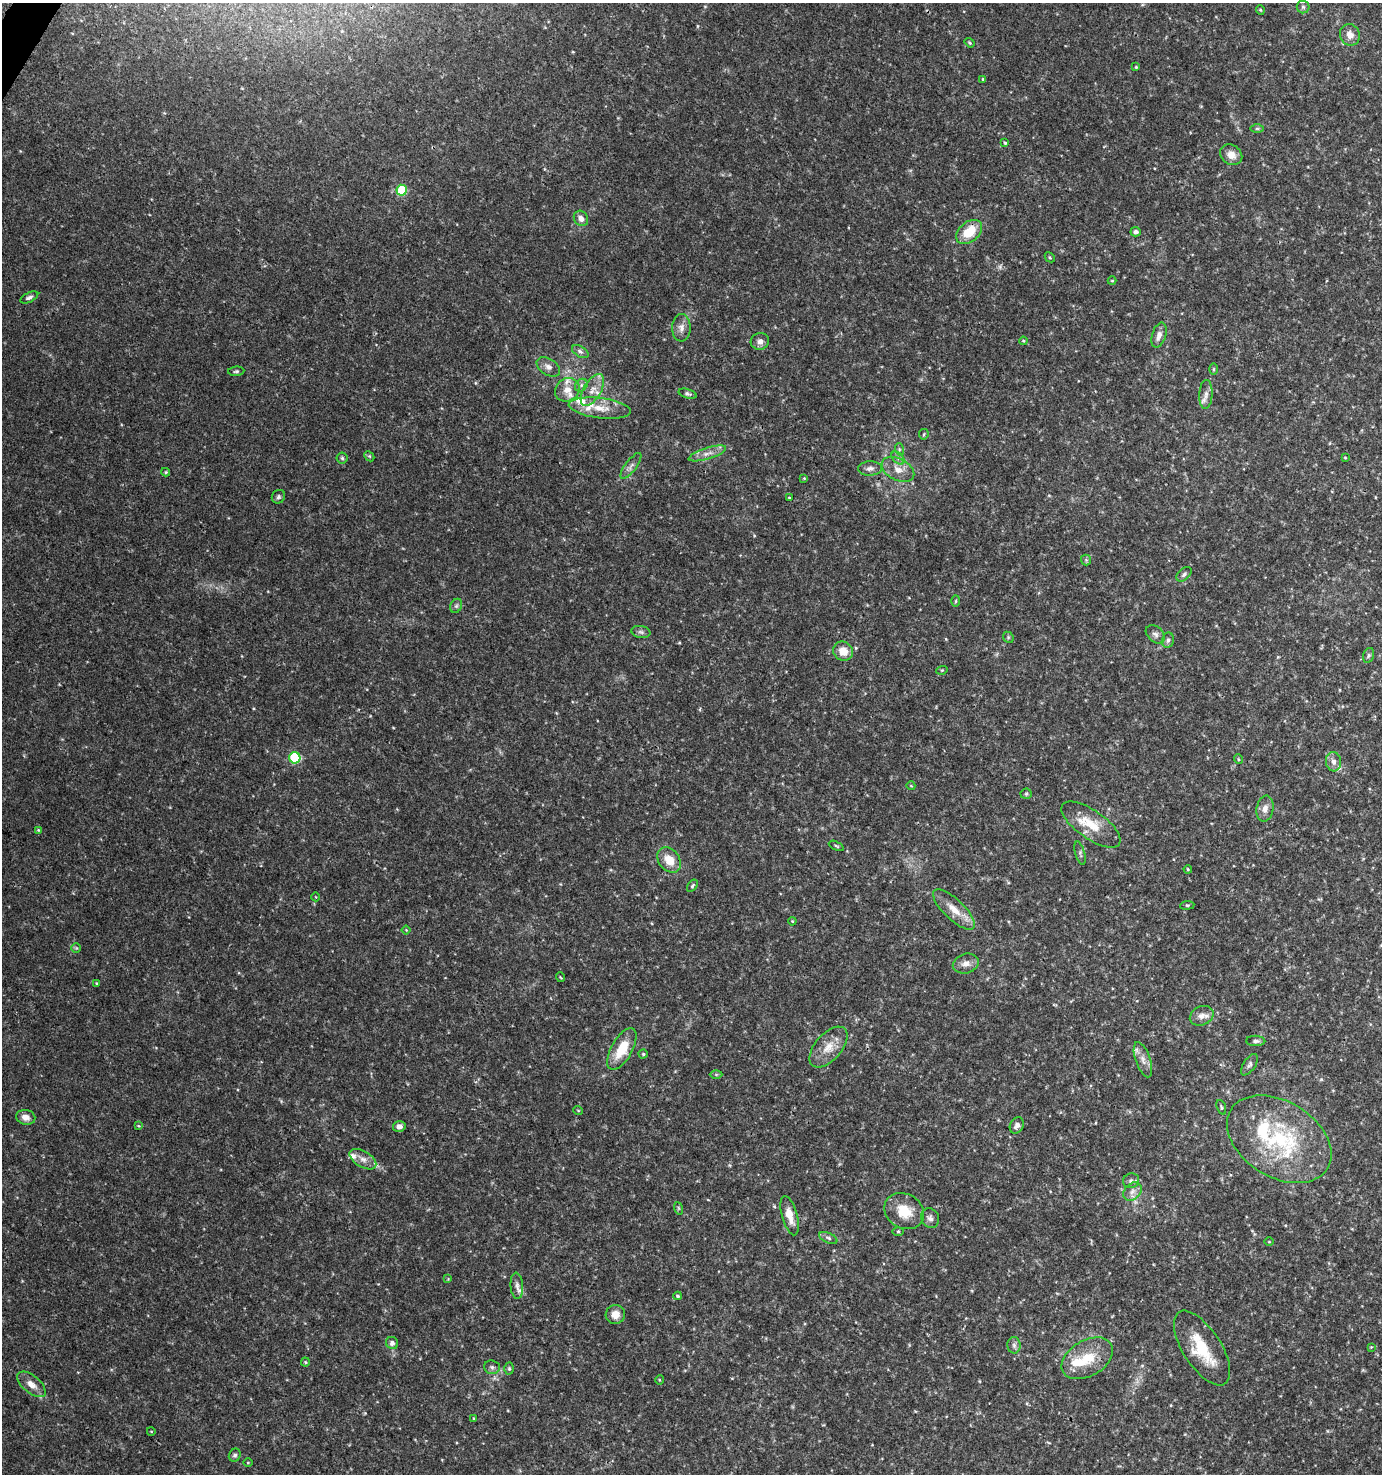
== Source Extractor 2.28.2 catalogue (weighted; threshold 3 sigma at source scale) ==
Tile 11 of 4 x 4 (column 3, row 3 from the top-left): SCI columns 2952-4331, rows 1484-2955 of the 5968 x 5903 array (HDU 1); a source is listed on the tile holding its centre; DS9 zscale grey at full resolution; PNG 1384 x 1476 px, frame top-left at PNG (2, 3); each listed source drawn as its Kron ellipse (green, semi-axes under 4 px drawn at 4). Shown black and unused: <1% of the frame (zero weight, under 3 of 4 exposures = <1% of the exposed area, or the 3 px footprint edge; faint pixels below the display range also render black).
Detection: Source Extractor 2.28.2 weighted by HDU 2 'WHT'; one run over the whole footprint, this tile lists its part. Background 0.0464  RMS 0.0043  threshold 0.0191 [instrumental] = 3 sigma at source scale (4.5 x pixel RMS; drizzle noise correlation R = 1.50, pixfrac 1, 0.0396/0.0396 arcsec/px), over >= 5 px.
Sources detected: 130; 1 too faint to see at this stretch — neither listed nor drawn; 9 inside a brighter listed object's ellipse — not listed separately; the other 120 listed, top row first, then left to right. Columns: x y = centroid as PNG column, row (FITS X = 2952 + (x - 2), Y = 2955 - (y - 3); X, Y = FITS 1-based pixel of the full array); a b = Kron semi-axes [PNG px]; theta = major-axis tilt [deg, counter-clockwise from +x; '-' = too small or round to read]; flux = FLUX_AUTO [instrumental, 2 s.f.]
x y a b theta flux
1303 7 6 6 - 0.97
1260 10 4 4 - 0.44
1350 35 11 9 -61 3.3
970 43 5 4 - 0.62
1136 67 4 4 - 0.45
983 79 4 3 - 0.44
1257 128 7 4 0 0.75
1005 143 3 3 - 0.42
1231 155 12 9 -34 3.8
402 190 5 5 - 22
581 218 8 6 -53 2.5
969 232 15 10 40 10
1136 232 5 4 - 1.5
1050 257 6 3 -45 0.54
1112 281 4 4 - 0.48
29 297 10 5 26 1.3
681 328 14 9 88 2.9
1159 335 13 7 73 2.8
760 341 9 8 - 2.1
1023 341 4 3 - 0.46
580 352 9 5 -32 1.3
548 367 13 8 -31 2.6
1213 369 6 4 90 0.46
236 371 8 4 5 0.8
581 385 7 5 47 1
567 390 13 11 33 4.2
592 390 17 9 60 4.8
688 394 9 4 -16 0.95
1206 394 14 6 86 2.5
600 408 31 10 -7 8.5
924 434 5 5 - 0.62
899 449 6 4 -73 0.62
707 453 19 5 17 3.2
369 456 6 4 -44 0.54
342 458 5 5 - 0.74
898 458 8 5 -45 1.3
1345 458 4 2 - 0.35
631 466 16 5 53 2
870 468 12 7 2 2
898 470 17 10 -28 5.1
166 472 4 4 - 0.47
804 478 4 4 - 0.35
278 497 7 6 - 0.99
789 498 3 2 - 0.39
1086 560 5 5 - 0.71
1184 574 9 5 44 1.1
956 601 6 4 88 0.52
456 606 7 5 63 0.88
641 632 9 6 -10 1.3
1155 634 11 7 -43 1.7
1008 637 6 4 -47 0.64
1168 640 7 6 - 1.1
843 651 10 9 - 5.9
1369 655 7 5 73 0.88
942 670 6 3 18 0.39
295 758 5 5 - 36
1238 759 5 3 - 0.38
1334 762 10 7 -84 2.2
911 786 4 3 - 0.32
1026 794 5 5 - 0.61
1265 809 13 8 80 3
1091 825 34 14 -35 12
38 830 4 3 - 0.35
836 846 8 3 -24 0.6
1080 853 12 5 -74 1
669 860 14 10 -51 6.8
1188 869 4 3 - 0.44
692 886 7 4 56 0.75
316 897 4 3 - 0.27
1187 905 7 3 7 0.56
954 909 27 10 -44 6.7
792 921 4 3 - 0.36
406 930 4 4 - 0.41
76 948 5 5 - 0.57
966 964 13 9 16 3.1
560 977 5 3 - 0.36
96 983 4 3 - 0.31
1202 1016 12 9 25 2.8
1256 1041 9 5 -1 1.2
828 1047 24 13 49 7.3
622 1049 23 10 60 12
643 1054 4 4 - 0.52
1143 1060 18 7 -71 3.4
1250 1065 12 6 57 1.5
716 1075 6 4 0 0.62
1221 1107 8 4 -69 0.6
578 1110 5 3 - 0.36
26 1117 10 7 -10 2.8
1017 1125 9 6 62 1.8
138 1126 4 3 - 0.39
399 1126 6 5 - 2.1
1279 1139 57 38 -32 51
363 1159 15 8 -31 3.2
1131 1181 8 7 - 1.3
1132 1191 10 8 45 2.7
678 1208 6 4 -71 0.54
904 1211 21 17 -32 10
790 1216 20 7 -74 5.8
930 1218 10 8 -59 1.8
898 1231 6 4 0 0.53
828 1238 9 5 -25 1.2
1269 1242 4 3 - 0.34
448 1279 4 4 - 0.34
517 1286 13 6 -86 2.1
678 1296 4 3 - 0.66
615 1314 10 9 - 4.4
392 1343 6 6 - 1.7
1014 1345 8 6 -88 1.4
1371 1347 3 3 - 0.31
1202 1348 42 19 -57 19
1087 1358 28 18 30 13
305 1362 4 4 - 0.48
492 1367 8 7 - 1.3
509 1368 6 5 - 0.66
659 1380 5 3 - 0.39
31 1384 17 8 -40 3.8
474 1418 4 3 - 0.4
151 1431 4 3 - 0.27
235 1455 7 5 60 0.97
248 1463 5 3 - 0.34